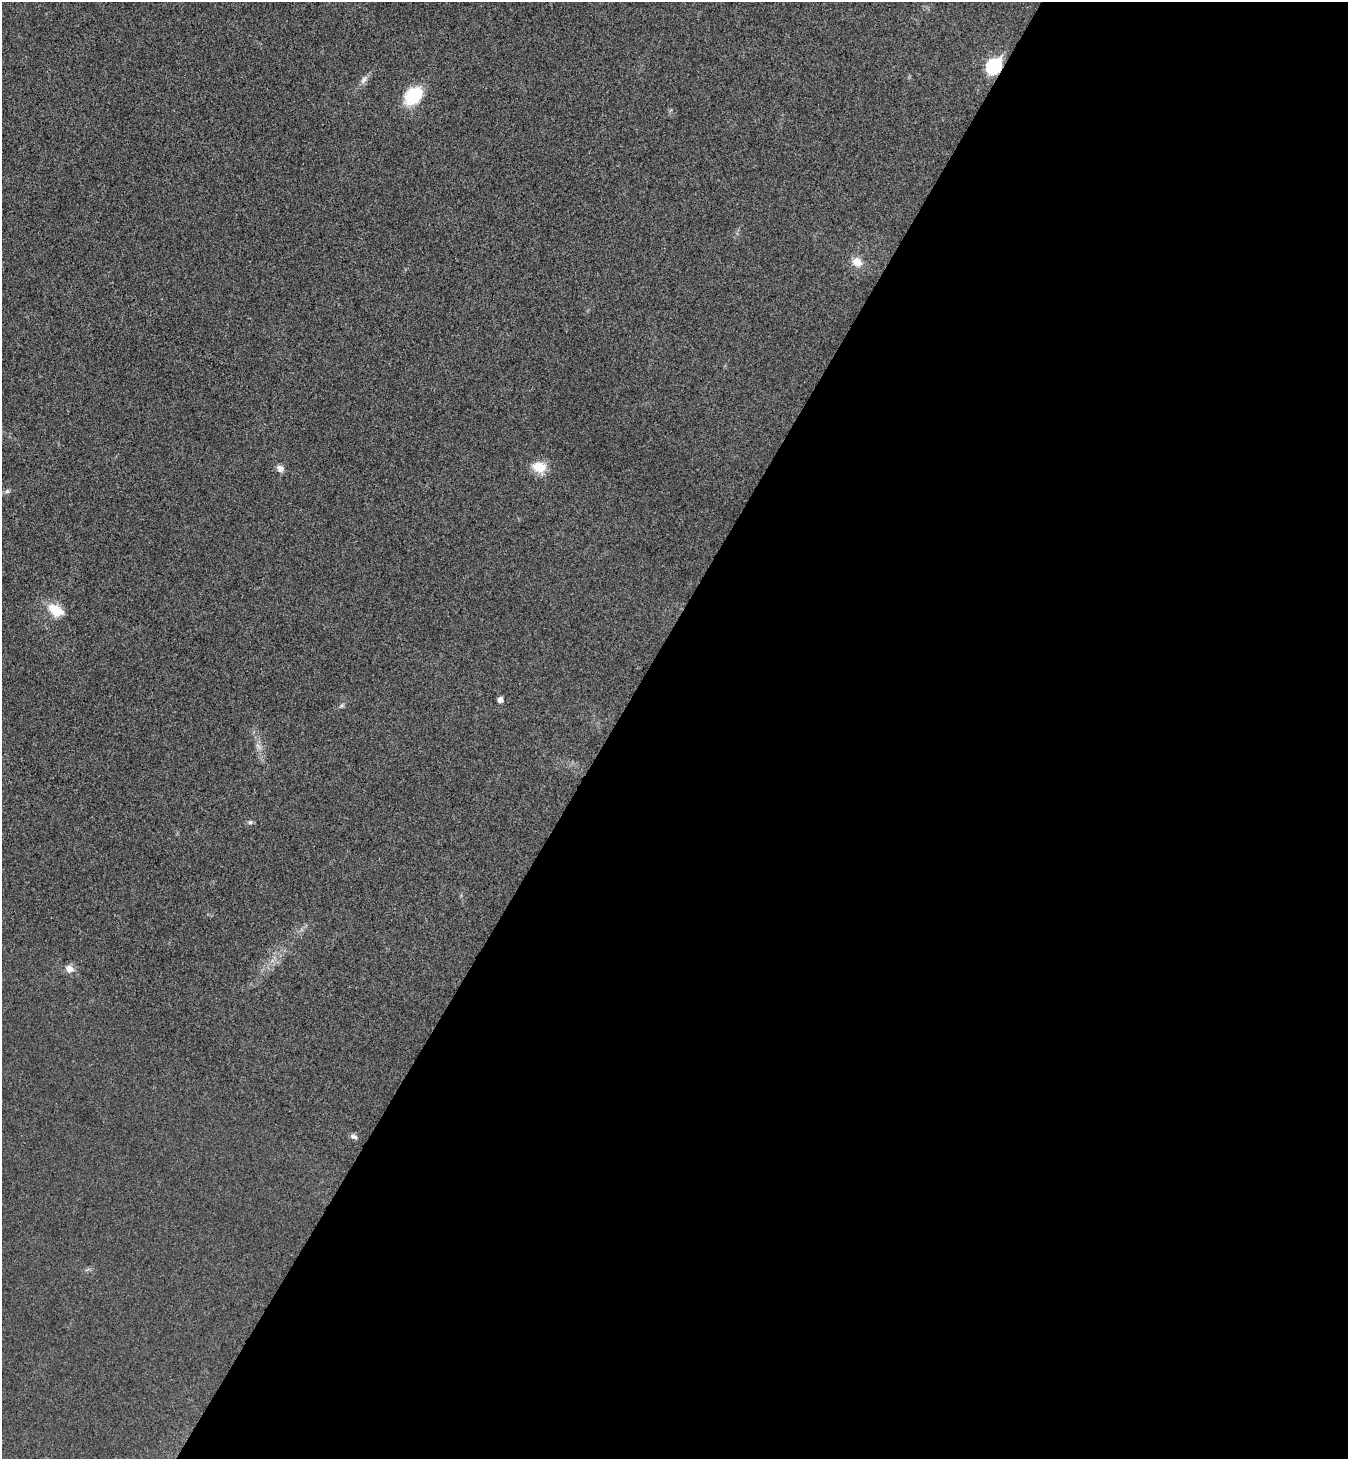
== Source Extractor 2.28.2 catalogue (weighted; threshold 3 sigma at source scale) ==
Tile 12 of 4 x 4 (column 4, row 3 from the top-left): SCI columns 4239-5584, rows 1497-2953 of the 5922 x 5901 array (HDU 1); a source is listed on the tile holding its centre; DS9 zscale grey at full resolution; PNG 1350 x 1461 px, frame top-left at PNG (2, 2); no overlay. Shown black and unused: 55% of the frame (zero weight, under 3 of 4 exposures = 6% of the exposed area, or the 3 px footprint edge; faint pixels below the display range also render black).
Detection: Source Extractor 2.28.2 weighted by HDU 2 'WHT'; one run over the whole footprint, this tile lists its part. Background 0.0196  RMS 0.0064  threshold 0.0286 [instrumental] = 3 sigma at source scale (4.5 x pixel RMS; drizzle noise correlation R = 1.50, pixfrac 1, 0.05/0.05 arcsec/px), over >= 5 px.
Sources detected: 15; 1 inside a brighter listed object's ellipse — not listed separately; the other 14 listed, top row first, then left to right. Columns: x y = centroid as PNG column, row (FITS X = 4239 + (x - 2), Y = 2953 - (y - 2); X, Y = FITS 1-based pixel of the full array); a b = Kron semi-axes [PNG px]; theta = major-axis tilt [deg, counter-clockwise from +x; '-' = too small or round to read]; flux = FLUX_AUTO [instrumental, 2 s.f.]
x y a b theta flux
994 66 8 7 - 110
364 80 13 7 55 3.3
413 96 18 13 48 34
857 262 15 12 -35 6.9
539 467 18 14 -17 11
280 469 11 8 -43 3.2
7 491 7 5 21 1.5
55 609 19 13 -15 12
500 700 5 5 - 4
342 705 7 5 43 1.2
258 747 11 6 -49 2.8
250 822 7 5 2 1.3
70 969 11 10 - 4.9
354 1137 10 6 -26 2
Overlapping masked pixels (flux is a lower limit): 1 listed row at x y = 994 66